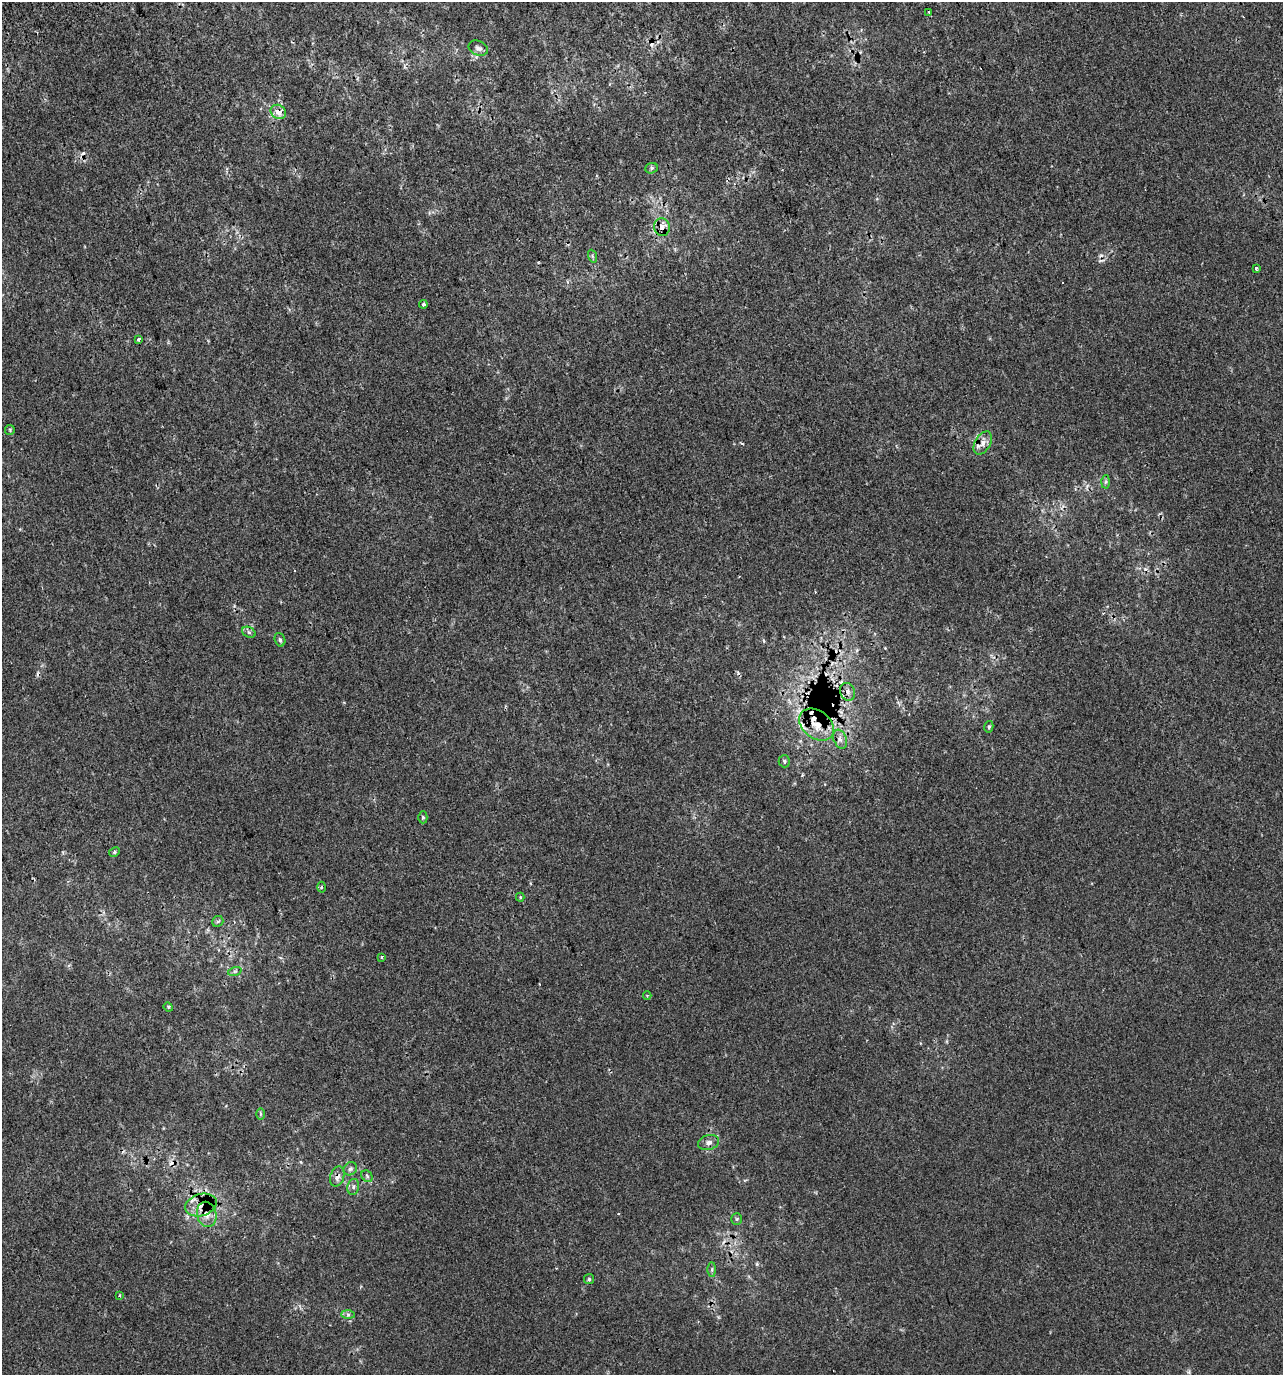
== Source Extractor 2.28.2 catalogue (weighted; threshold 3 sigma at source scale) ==
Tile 11 of 4 x 4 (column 3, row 3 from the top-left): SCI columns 2707-3987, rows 1413-2785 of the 5358 x 5574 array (HDU 1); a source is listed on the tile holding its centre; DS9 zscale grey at full resolution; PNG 1285 x 1377 px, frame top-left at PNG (2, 2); each listed source drawn as its Kron ellipse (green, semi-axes under 4 px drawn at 4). Shown black and unused: <1% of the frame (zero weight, under 2 of 3 exposures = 2% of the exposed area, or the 3 px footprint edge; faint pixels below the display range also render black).
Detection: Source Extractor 2.28.2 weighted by HDU 2 'WHT'; one run over the whole footprint, this tile lists its part. Background 4.20e-05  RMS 0.0036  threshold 0.0162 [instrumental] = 3 sigma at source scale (4.5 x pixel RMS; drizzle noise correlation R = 1.50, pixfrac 1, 0.0396/0.0396 arcsec/px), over >= 5 px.
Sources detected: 52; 8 cosmic-ray / hot-pixel residue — neither listed nor drawn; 3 inside a brighter listed object's ellipse — not listed separately; the other 41 listed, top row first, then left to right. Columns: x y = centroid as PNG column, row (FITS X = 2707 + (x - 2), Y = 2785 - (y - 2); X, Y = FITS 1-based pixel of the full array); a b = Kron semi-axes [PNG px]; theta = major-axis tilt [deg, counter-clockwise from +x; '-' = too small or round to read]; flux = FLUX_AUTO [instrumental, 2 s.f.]
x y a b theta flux
928 12 3 3 - 0.38
478 48 10 7 -24 1.3
278 112 8 6 -32 2.8
651 168 6 5 - 0.68
662 227 9 8 - 2.8
592 256 6 4 -71 0.51
1256 268 3 3 - 1.2
423 304 4 4 - 0.65
139 339 4 3 - 1.7
10 430 5 5 - 0.48
983 443 12 7 59 2.3
1106 482 6 4 88 0.56
249 632 7 5 -31 0.8
280 640 7 5 -72 0.68
848 692 9 7 -65 1.5
817 725 19 14 -38 7.1
989 727 6 4 77 0.65
840 739 10 6 -67 1.6
784 761 6 6 - 0.73
423 817 6 4 90 0.52
114 852 5 4 - 0.56
321 887 5 3 - 0.39
520 897 4 4 - 0.4
218 921 6 5 - 0.87
382 957 3 3 - 0.48
235 971 7 4 18 0.71
647 996 4 4 - 0.43
168 1007 5 4 - 0.39
261 1114 6 4 -89 0.48
709 1142 11 7 16 1.6
350 1169 7 6 - 1
367 1176 6 5 - 0.65
337 1177 10 7 74 2
353 1187 8 6 78 1
201 1205 16 11 17 4.2
207 1214 12 9 -77 3.1
737 1219 6 5 - 0.6
712 1270 7 4 -90 0.52
589 1279 5 5 - 0.52
120 1295 3 2 - 0.37
348 1314 7 4 0 0.76
Overlapping masked pixels (flux is a lower limit): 6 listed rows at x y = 278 112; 662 227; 983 443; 817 725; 337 1177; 201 1205